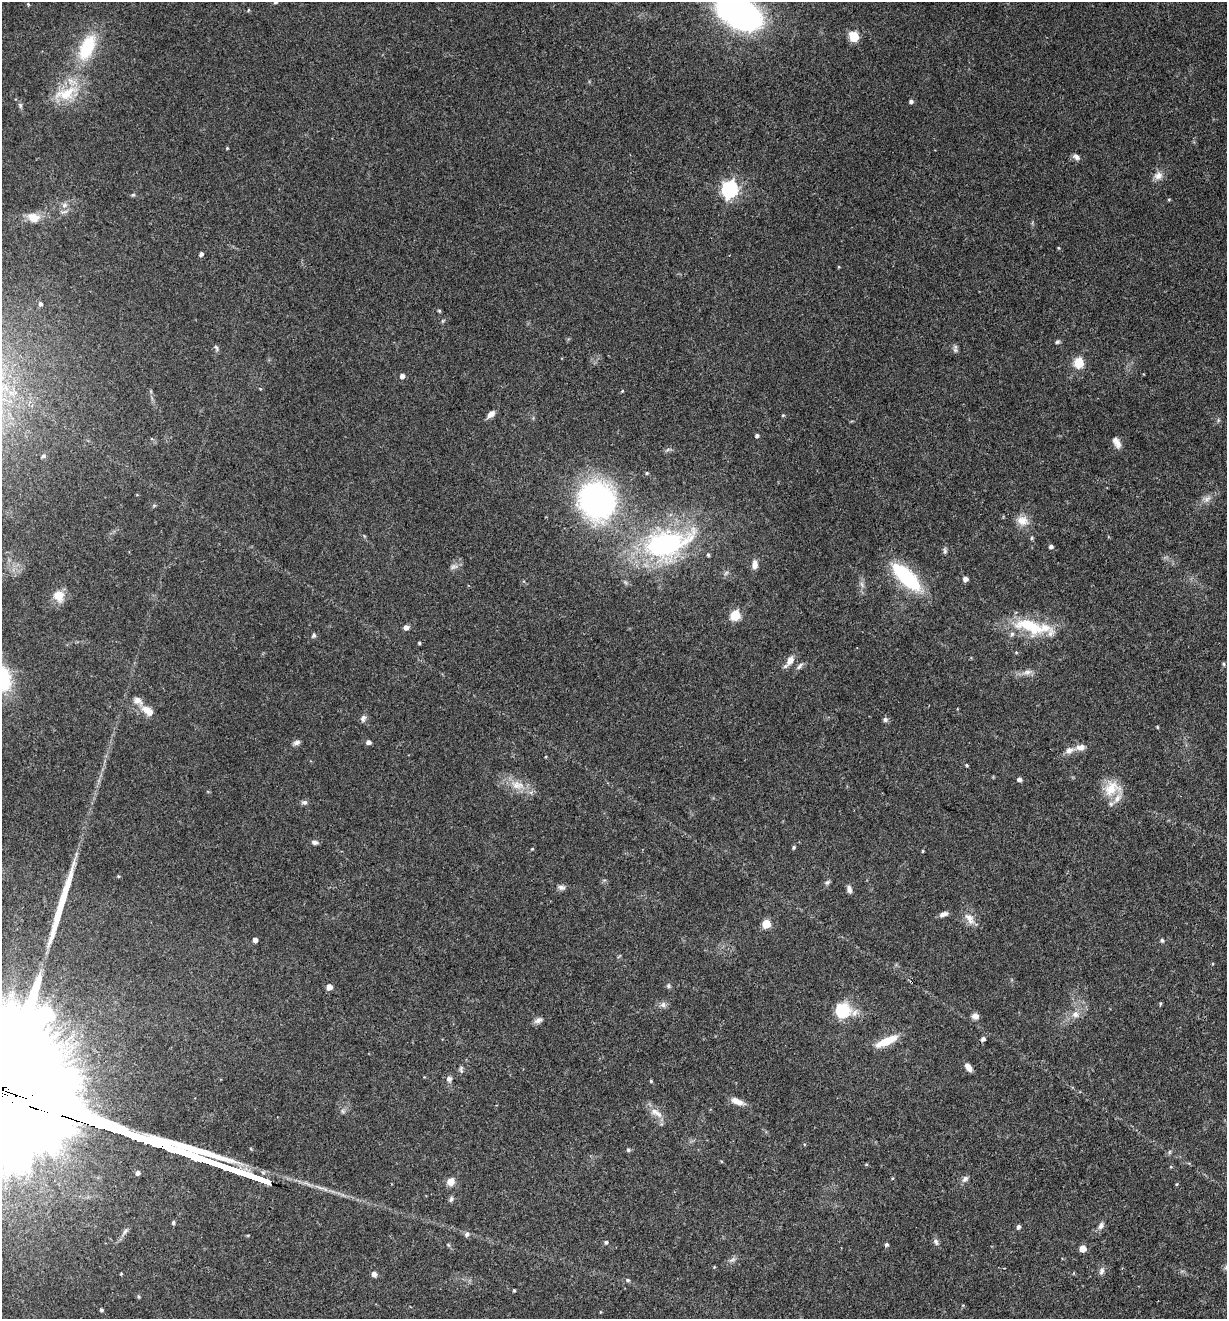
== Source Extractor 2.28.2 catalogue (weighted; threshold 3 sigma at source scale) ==
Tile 6 of 4 x 4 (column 2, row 2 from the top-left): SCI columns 1355-2579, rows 2634-3950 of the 5284 x 5266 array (HDU 1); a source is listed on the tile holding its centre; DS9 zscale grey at full resolution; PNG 1229 x 1321 px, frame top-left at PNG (2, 2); no overlay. Shown black and unused: <1% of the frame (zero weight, under 3 of 4 exposures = <1% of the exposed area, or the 3 px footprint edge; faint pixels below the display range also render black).
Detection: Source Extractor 2.28.2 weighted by HDU 2 'WHT'; one run over the whole footprint, this tile lists its part. Background 0.19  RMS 0.0053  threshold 0.0238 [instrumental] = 3 sigma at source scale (4.5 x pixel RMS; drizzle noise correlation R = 1.50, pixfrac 1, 0.05/0.05 arcsec/px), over >= 5 px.
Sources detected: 130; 3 long thin detections or spike segments (spike, bleed or trail) — not listed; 7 inside a brighter listed object's ellipse — not listed separately; the other 120 listed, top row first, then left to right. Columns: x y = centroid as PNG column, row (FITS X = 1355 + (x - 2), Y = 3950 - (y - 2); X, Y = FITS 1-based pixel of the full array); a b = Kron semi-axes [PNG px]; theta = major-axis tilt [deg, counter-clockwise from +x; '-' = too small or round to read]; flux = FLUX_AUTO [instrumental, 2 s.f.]
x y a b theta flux
275 2 5 4 - 0.7
28 4 5 4 - 0.53
248 10 5 3 - 0.5
739 13 26 14 -27 330
854 37 6 5 - 25
87 47 36 17 66 26
66 93 38 17 20 18
911 101 5 4 - 1.4
20 105 8 5 -72 1.1
227 148 3 3 - 0.54
1076 157 9 6 -33 2.2
1158 176 12 10 22 3.5
730 189 7 7 - 150
133 195 5 5 - 0.72
1169 199 5 3 - 0.47
64 205 9 6 28 1.9
33 217 17 12 -16 6.6
1058 248 4 3 - 0.49
201 254 4 4 - 1.6
40 304 6 5 - 1.6
439 311 4 4 - 0.71
1057 342 6 5 - 0.92
216 348 10 4 -65 1.1
955 350 9 6 89 1.3
1079 363 6 5 - 33
402 376 5 5 - 2.2
622 391 4 3 - 0.48
491 414 10 6 43 2.9
783 415 4 4 - 0.61
757 436 4 4 - 1.3
1117 442 14 7 -59 3.3
43 456 6 5 - 1.1
647 473 4 4 - 0.66
1206 499 8 7 - 2.3
597 500 39 35 -59 130
1022 521 15 12 -16 5.7
1032 538 6 4 88 0.67
665 544 58 32 12 94
1051 546 4 4 - 1.5
945 551 8 5 -63 1.1
754 565 11 7 87 3.5
453 566 10 6 29 2.1
906 577 39 15 -44 40
965 579 5 5 - 2.6
59 596 16 14 -58 6.8
735 615 6 5 - 32
1030 626 55 17 -18 26
406 627 5 5 - 2.4
314 635 7 5 59 1
419 643 3 3 - 0.7
790 660 14 8 60 4.3
1223 664 5 4 - 0.77
800 666 11 5 53 1.6
1027 672 14 6 9 3
146 709 16 10 -16 5.2
363 718 10 7 68 1.8
885 719 7 6 - 1.3
1157 727 5 3 - 0.49
368 742 5 4 - 2.2
297 743 9 6 18 1.7
1080 747 14 8 11 3.6
966 765 4 3 - 0.81
1019 779 4 4 - 2.1
517 785 21 12 -10 8.4
1111 788 25 18 32 12
304 802 8 6 4 1.5
315 842 7 5 -16 1.6
794 847 5 4 - 0.88
532 849 4 3 - 0.52
922 851 5 3 - 0.49
118 876 4 3 - 0.53
827 882 7 6 - 1.1
561 887 11 6 -15 1.8
849 889 10 5 -78 2
943 914 11 6 20 2.3
969 919 19 9 -59 4.9
766 924 5 5 - 19
255 940 4 4 - 2.8
1162 940 6 4 -71 0.88
1212 964 4 3 - 0.41
668 986 7 6 - 1
329 987 5 5 - 4.3
1160 1003 5 4 - 0.68
663 1005 8 6 -89 1.7
843 1010 6 6 - 86
1075 1014 8 8 - 3.1
975 1016 9 7 -7 2.3
538 1020 11 7 26 2.1
983 1039 5 5 - 1.8
886 1041 27 8 24 12
968 1067 9 6 -55 3.3
461 1069 9 5 -84 1.1
449 1079 7 7 - 1.8
651 1081 3 3 - 0.61
737 1101 18 7 -23 4.4
656 1113 22 7 -32 5.1
628 1150 5 4 - 1
1169 1152 6 4 88 0.76
866 1164 5 3 - 0.55
229 1168 30 3 -19 2200
137 1173 4 4 - 2
892 1178 4 3 - 0.53
965 1179 10 6 47 1.9
451 1181 9 8 - 4.3
451 1199 8 5 75 1.2
173 1222 5 5 - 1.1
1101 1226 10 7 59 2.2
1018 1227 5 4 - 1.6
125 1231 10 5 52 1.7
467 1234 7 5 58 1.5
606 1242 5 4 - 0.95
936 1242 8 6 -60 1.5
886 1245 5 4 - 1.1
1082 1249 5 5 - 6.9
1102 1271 11 6 74 1.9
121 1274 4 3 - 0.52
374 1274 5 5 - 2.7
628 1280 6 4 -17 0.91
514 1290 3 3 - 0.72
101 1310 4 4 - 1.1
Overlapping masked pixels (flux is a lower limit): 2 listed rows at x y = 906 577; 1030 626
Isophote crosses this tile's border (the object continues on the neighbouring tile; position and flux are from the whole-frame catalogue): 2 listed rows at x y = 275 2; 739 13